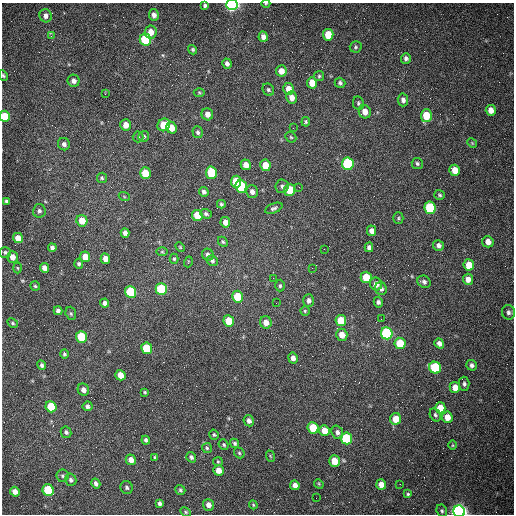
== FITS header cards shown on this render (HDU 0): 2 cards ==
NAXIS1  =                  512 /fastest changing axis
NAXIS2  =                  512 /next to fastest changing axis

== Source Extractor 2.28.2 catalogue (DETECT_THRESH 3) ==
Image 512 x 512 px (HDU 0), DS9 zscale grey, 1 PNG px = 1 image px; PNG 516 x 516 px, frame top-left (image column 1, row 512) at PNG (2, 3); each listed source drawn as its Kron ellipse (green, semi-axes under 4 px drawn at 4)
Background 1480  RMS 22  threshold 66.6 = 3 sigma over >= 5 px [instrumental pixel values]
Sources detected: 179; all 179 listed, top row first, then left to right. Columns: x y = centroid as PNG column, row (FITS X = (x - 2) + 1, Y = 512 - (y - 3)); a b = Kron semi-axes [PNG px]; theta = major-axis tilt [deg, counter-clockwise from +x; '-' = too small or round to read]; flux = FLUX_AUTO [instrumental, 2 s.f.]
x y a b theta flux
266 4 4 3 - 1200
232 5 6 5 - 420000
205 6 4 3 - 2800
154 15 6 5 - 6300
46 16 6 6 - 6400
151 32 6 5 - 15000
328 35 6 5 - 32000
51 36 3 3 - 1700
263 37 5 4 - 6900
145 39 6 5 - 90000
356 47 6 5 - 2600
193 50 5 4 - 2100
406 58 5 5 - 4200
227 64 5 4 - 4900
281 71 5 5 - 12000
3 76 5 3 - 2000
319 76 5 5 - 2200
74 81 6 6 - 6700
312 83 5 5 - 22000
340 83 5 5 - 3400
288 89 6 5 - 14000
268 90 6 5 - 2900
199 92 5 3 - 1500
105 94 3 3 - 1200
292 97 6 5 - 10000
403 100 6 5 - 5300
358 103 7 5 -80 2900
491 110 5 5 - 11000
365 112 7 6 - 13000
207 114 6 6 - 9200
5 116 5 5 - 35000
426 116 6 5 - 40000
306 122 5 4 - 2100
126 125 5 5 - 14000
164 125 7 6 - 36000
171 128 6 5 - 15000
293 128 2 2 - 740
198 132 6 5 - 3200
144 136 6 5 - 2700
138 137 5 5 - 2000
291 137 6 4 -43 2200
472 143 5 4 - 1700
64 144 6 6 - 5400
417 163 6 5 - 3200
348 164 6 6 - 150000
246 165 5 5 - 11000
265 165 6 5 - 23000
455 170 6 5 - 20000
145 173 6 5 - 33000
211 173 6 5 - 65000
102 178 5 5 - 2300
236 182 6 5 - 43000
241 186 6 5 - 110000
282 186 7 6 - 4000
299 187 3 2 - 980
290 190 6 5 - 50000
204 192 5 4 - 3800
252 192 6 5 - 6200
439 195 5 5 - 2400
124 196 5 3 - 1500
6 201 4 3 - 2300
221 204 4 4 - 2300
274 208 9 5 21 3500
430 208 6 5 - 110000
39 211 7 6 - 4000
206 214 6 4 -20 3400
197 215 5 5 - 32000
398 218 5 5 - 2300
82 221 6 5 - 22000
225 222 5 5 - 8900
372 231 5 4 - 8400
125 233 5 4 - 5500
18 238 5 5 - 14000
223 242 5 4 - 2000
488 242 6 5 - 10000
438 245 5 5 - 5600
180 247 6 3 -46 1500
369 247 5 4 - 4900
52 248 4 4 - 4200
324 249 2 2 - 610
5 252 6 5 - 3100
162 252 6 4 0 1700
208 255 6 5 - 5700
12 257 6 5 - 10000
85 257 5 5 - 16000
105 259 5 4 - 10000
174 259 5 4 - 2000
212 261 5 5 - 3100
188 262 5 3 - 1200
79 264 5 4 - 3000
469 265 6 5 - 25000
17 268 5 3 - 1500
44 268 5 4 - 8300
312 268 2 2 - 830
366 277 5 5 - 41000
273 278 2 2 - 740
468 279 5 5 - 11000
424 282 7 6 - 4400
376 284 6 6 - 11000
35 286 5 4 - 2200
280 286 6 4 89 2400
161 289 6 5 - 98000
381 289 7 6 - 5600
131 292 6 5 - 84000
237 297 6 5 - 37000
309 301 6 5 - 5000
378 302 5 4 - 3900
105 303 4 4 - 4700
276 303 3 2 - 1300
58 311 4 4 - 5100
305 311 5 4 - 1900
509 312 7 6 - 4400
71 313 7 5 -70 2300
381 319 2 2 - 850
341 320 6 5 - 40000
229 321 5 5 - 31000
266 322 6 6 - 12000
13 323 6 4 -28 2200
387 333 6 6 - 200000
342 335 6 5 - 16000
81 337 6 5 - 65000
400 343 5 5 - 49000
439 343 5 4 - 6400
147 348 6 5 - 55000
64 354 4 4 - 2600
293 358 5 5 - 7500
42 365 5 4 - 3500
472 365 5 5 - 4300
435 368 6 6 - 110000
120 375 5 5 - 17000
464 384 7 5 -85 3500
455 387 5 5 - 15000
83 390 6 5 - 7600
145 392 3 2 - 1600
87 406 5 5 - 4200
51 407 6 5 - 48000
440 408 5 5 - 25000
435 415 7 5 -63 3200
447 417 5 5 - 16000
396 419 6 5 - 22000
249 421 6 5 - 6300
313 428 6 5 - 50000
324 430 6 5 - 17000
66 432 6 5 - 3100
337 432 7 5 -71 5000
214 435 5 4 - 2100
346 438 6 5 - 99000
146 440 4 4 - 3400
235 443 5 4 - 3000
224 445 5 4 - 2600
453 445 5 3 - 1400
207 448 5 5 - 2400
239 453 6 4 -48 2200
270 456 6 3 -71 1500
155 457 4 3 - 1700
191 457 5 4 - 3600
131 460 5 5 - 11000
334 461 5 5 - 28000
218 462 5 4 - 1700
218 470 5 5 - 13000
62 476 6 6 - 3000
71 480 6 5 - 4100
96 484 5 4 - 4600
319 484 5 4 - 1500
381 484 5 5 - 13000
400 484 2 2 - 780
295 485 5 4 - 8200
127 487 6 6 - 3800
48 490 6 5 - 75000
180 490 5 4 - 2600
15 492 5 4 - 9300
408 494 3 3 - 1800
316 498 2 2 - 3400
160 503 4 4 - 4200
208 505 6 5 - 8400
253 505 4 4 - 1600
442 511 6 5 - 2700
459 511 6 5 - 700000
186 512 6 4 -28 2000
At the frame edge (FLAGS 8, measured only in part): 5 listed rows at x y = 266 4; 232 5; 3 76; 5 116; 459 511